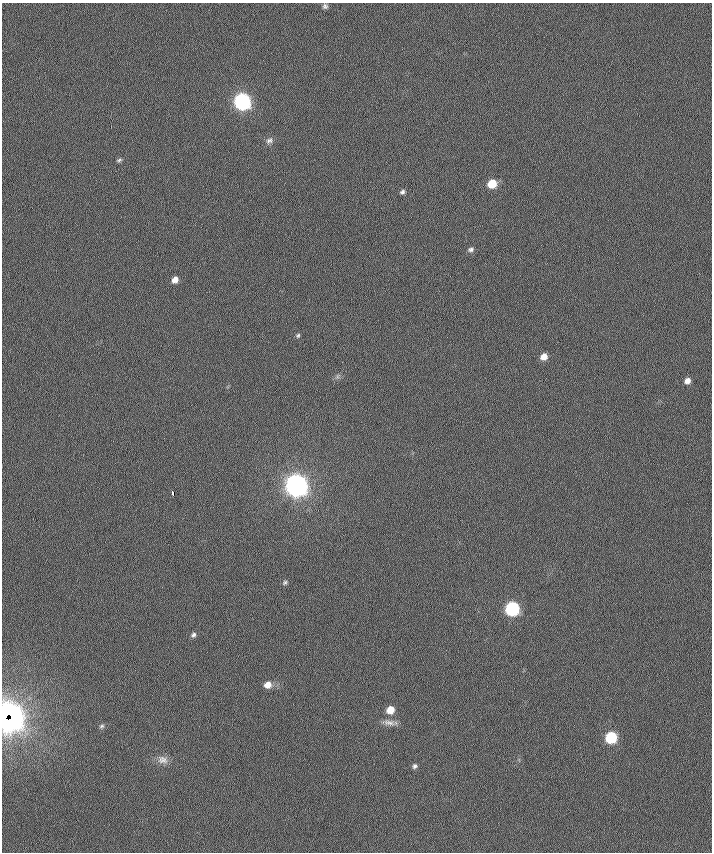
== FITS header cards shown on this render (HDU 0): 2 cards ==
NAXIS1  =                  710 /
NAXIS2  =                  850 /

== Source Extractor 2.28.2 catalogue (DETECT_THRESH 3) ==
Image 710 x 850 px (HDU 0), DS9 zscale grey, 1 PNG px = 1 image px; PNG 714 x 854 px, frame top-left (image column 1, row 850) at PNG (2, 3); no overlay
Background -0.316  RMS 7.5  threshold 22.6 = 3 sigma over >= 5 px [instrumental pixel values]
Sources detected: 27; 1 with non-positive FLUX_AUTO (blend fragments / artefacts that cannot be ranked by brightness) is not listed; the other 26 listed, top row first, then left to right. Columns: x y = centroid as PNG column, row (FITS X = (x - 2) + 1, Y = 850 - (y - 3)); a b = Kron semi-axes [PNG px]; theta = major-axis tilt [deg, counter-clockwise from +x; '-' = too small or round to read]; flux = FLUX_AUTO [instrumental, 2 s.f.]
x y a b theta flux
325 6 7 6 - 1400
242 101 8 8 - 160000
269 140 11 8 29 2100
119 160 8 4 16 990
492 184 8 7 - 11000
402 192 7 5 36 1300
471 249 9 6 10 1600
175 280 7 6 - 3500
298 335 6 5 - 910
544 357 8 7 - 4400
338 376 7 4 71 970
687 381 7 6 - 2900
296 486 9 9 - 510000
173 493 5 3 - 2400
285 582 8 5 40 1100
512 609 8 7 - 80000
193 635 7 6 - 1400
268 685 8 7 - 4500
390 710 8 7 - 7300
5 716 12 5 62 57000
10 720 12 6 45 50000
389 723 19 7 -6 3700
101 726 7 6 - 1300
611 738 8 7 - 36000
163 760 15 11 -12 4300
415 766 7 6 - 1400
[1 non-positive-flux detection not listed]